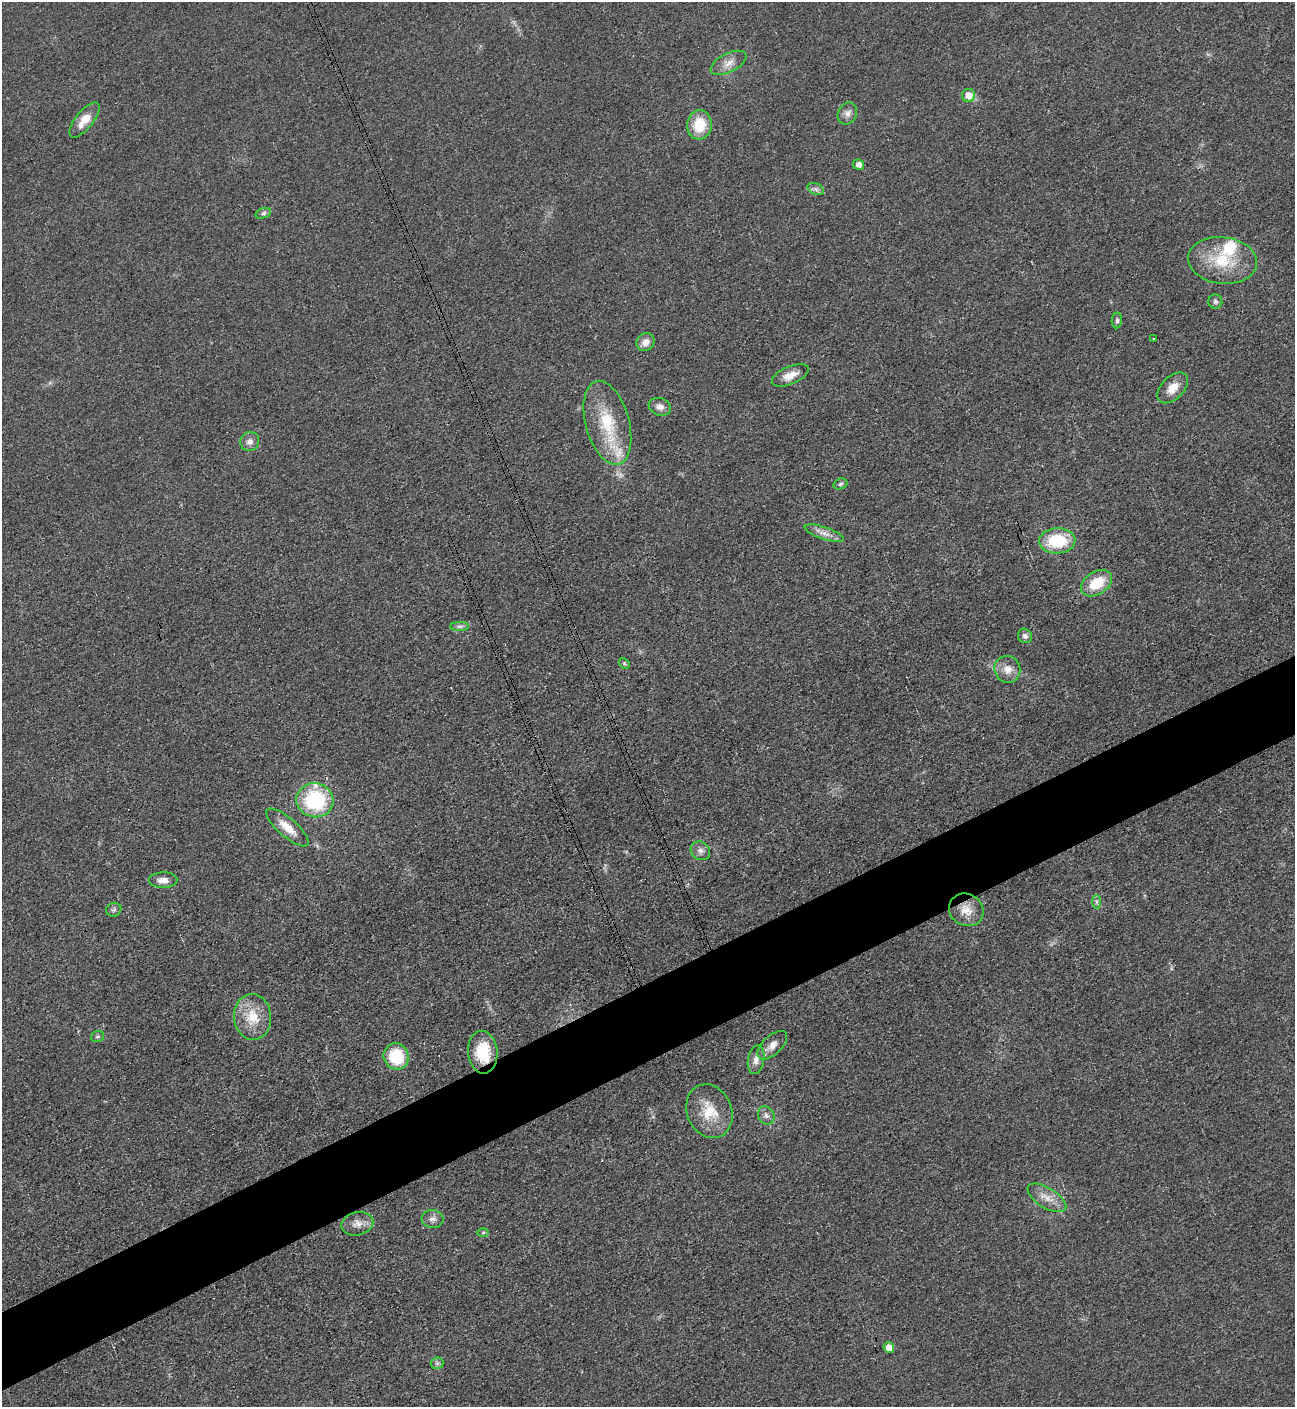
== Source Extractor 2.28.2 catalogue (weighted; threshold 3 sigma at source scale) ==
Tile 7 of 4 x 4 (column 3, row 2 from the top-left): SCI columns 2889-4181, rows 2820-4224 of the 5634 x 5651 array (HDU 1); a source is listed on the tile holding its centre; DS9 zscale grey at full resolution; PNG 1297 x 1409 px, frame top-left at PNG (2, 2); each listed source drawn as its Kron ellipse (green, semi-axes under 4 px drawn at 4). Shown black and unused: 6% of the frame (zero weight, under 3 of 4 exposures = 1% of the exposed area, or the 3 px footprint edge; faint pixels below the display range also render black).
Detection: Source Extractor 2.28.2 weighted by HDU 2 'WHT'; one run over the whole footprint, this tile lists its part. Background 0.0194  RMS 0.0041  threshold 0.0184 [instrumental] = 3 sigma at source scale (4.5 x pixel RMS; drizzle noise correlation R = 1.50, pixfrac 1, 0.05/0.05 arcsec/px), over >= 5 px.
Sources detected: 51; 1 cosmic-ray / hot-pixel residue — neither listed nor drawn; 3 inside a brighter listed object's ellipse — not listed separately; the other 47 listed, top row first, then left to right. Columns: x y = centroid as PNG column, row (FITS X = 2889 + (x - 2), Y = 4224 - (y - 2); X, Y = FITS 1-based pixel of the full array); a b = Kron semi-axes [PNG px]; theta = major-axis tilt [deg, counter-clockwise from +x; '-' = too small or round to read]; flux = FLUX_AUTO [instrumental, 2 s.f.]
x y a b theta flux
728 63 19 9 27 4.1
969 95 6 6 - 5.2
847 113 11 9 64 2.4
84 120 21 9 51 6.5
699 125 15 12 85 12
859 165 5 5 - 2.6
816 189 9 5 -25 1.2
263 213 8 5 21 0.95
1222 260 34 23 -6 18
1215 301 7 7 - 0.95
1117 320 8 5 89 1.1
1153 339 3 2 - 0.52
645 342 9 8 - 3.3
790 375 19 9 23 4.8
1173 388 18 11 45 5.7
660 407 11 8 -20 2.8
607 423 43 22 -75 21
250 442 10 9 - 2.3
840 484 7 5 19 0.93
824 533 20 6 -19 3.3
1057 541 18 12 3 19
1097 583 17 11 33 13
460 626 9 4 0 1.2
1025 636 7 7 - 1.7
624 663 6 4 -47 0.65
1007 669 13 13 - 4.8
315 800 18 17 - 33
287 827 27 9 -41 6.9
700 851 10 8 -38 2.1
163 880 14 8 1 3.2
1097 902 7 4 -90 0.87
114 910 8 7 - 1
966 910 18 16 -30 6.5
252 1017 23 18 -84 11
97 1036 6 5 - 0.81
772 1045 18 9 43 3.7
483 1052 21 14 -85 14
396 1056 13 12 - 17
756 1060 14 8 79 3
709 1111 27 22 -67 13
766 1115 9 8 - 1.9
1047 1198 22 10 -32 5.2
432 1219 11 9 -5 2.2
357 1224 16 11 13 3.6
483 1233 6 4 1 0.61
889 1348 5 5 - 4.3
437 1363 6 6 - 0.9
Overlapping masked pixels (flux is a lower limit): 1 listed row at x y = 483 1052